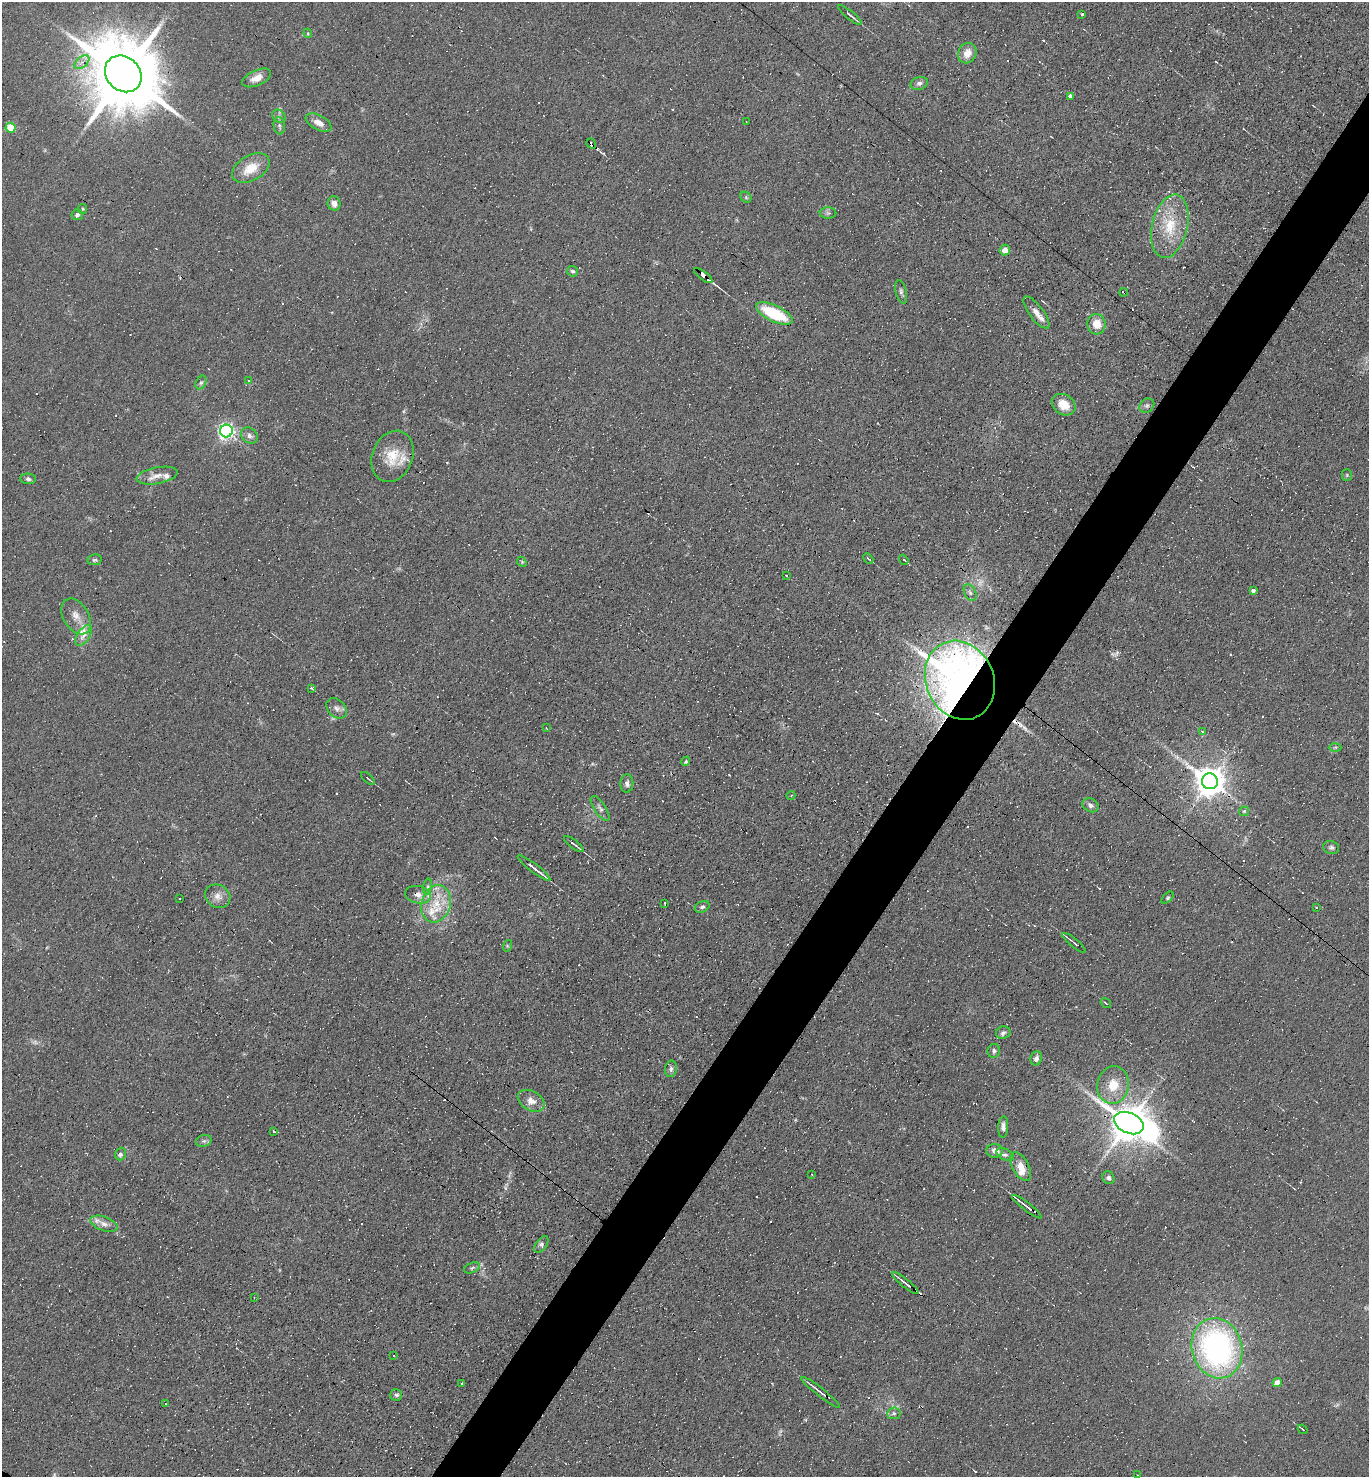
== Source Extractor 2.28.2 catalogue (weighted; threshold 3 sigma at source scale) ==
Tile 10 of 4 x 4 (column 2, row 3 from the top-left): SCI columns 1515-2881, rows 1476-2950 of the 5904 x 5899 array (HDU 1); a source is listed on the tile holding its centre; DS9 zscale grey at full resolution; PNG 1371 x 1479 px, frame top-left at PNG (2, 2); each listed source drawn as its Kron ellipse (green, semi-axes under 4 px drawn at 4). Shown black and unused: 5% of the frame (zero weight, under 4 of 8 exposures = <1% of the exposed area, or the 3 px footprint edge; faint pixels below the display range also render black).
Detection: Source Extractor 2.28.2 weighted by HDU 2 'WHT'; one run over the whole footprint, this tile lists its part. Background 0.0782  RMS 0.0066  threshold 0.0268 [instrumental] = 3 sigma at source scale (4.09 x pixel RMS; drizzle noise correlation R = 1.36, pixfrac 0.8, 0.05/0.05 arcsec/px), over >= 5 px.
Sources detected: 186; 3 too faint to see at this stretch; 67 cosmic-ray / hot-pixel residue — neither listed nor drawn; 6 inside a brighter listed object's ellipse — not listed separately; the other 110 listed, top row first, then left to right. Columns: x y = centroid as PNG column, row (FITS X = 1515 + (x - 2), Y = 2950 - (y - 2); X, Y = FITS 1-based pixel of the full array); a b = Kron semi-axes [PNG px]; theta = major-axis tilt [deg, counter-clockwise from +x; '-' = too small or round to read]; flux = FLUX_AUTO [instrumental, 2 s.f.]
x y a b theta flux
1082 14 3 3 - 5.9
850 15 15 3 -39 2.5
308 33 4 4 - 0.65
967 53 10 9 - 6.6
82 62 9 5 40 3.1
123 74 20 16 -44 7800
257 78 15 7 24 5.9
919 83 9 6 18 2.3
1070 96 3 3 - 51
279 116 7 6 - 1.6
746 122 2 2 - 0.41
318 123 14 7 -28 5.1
279 126 9 5 -80 1.6
11 128 5 5 - 20
591 143 5 3 - 41
251 168 20 12 30 12
746 197 6 5 - 0.9
334 203 7 6 - 3.3
83 209 5 4 - 0.74
828 213 8 6 0 1.6
77 215 6 5 - 1.7
1170 226 32 18 77 23
1005 250 5 5 - 5.5
572 271 5 5 - 1.2
703 276 11 3 -36 39
901 292 12 5 -75 1.8
1124 292 4 3 - 23
774 313 20 8 -26 34
1036 313 19 7 -53 5.4
1096 324 10 9 - 7.6
248 380 3 2 - 0.42
201 383 7 5 62 1.3
1064 405 13 10 -35 9.6
1147 406 8 6 36 1.8
226 431 6 6 - 200
249 436 9 7 -42 2.8
393 456 26 20 68 16
1347 475 5 5 - 0.81
157 476 21 8 11 5.8
28 479 8 5 -2 1.6
868 559 6 3 -44 1.1
95 560 7 5 10 1.2
904 560 5 3 - 0.73
522 562 5 4 - 0.7
786 575 3 2 - 0.39
1253 590 4 3 - 1.7
970 593 9 5 -63 1.9
76 616 19 12 -58 7.3
84 636 12 6 57 4
960 680 40 34 -66 590
311 688 3 3 - 1.3
337 708 12 8 -44 3.1
546 728 2 2 - 0.34
1202 731 4 2 - 0.39
1335 747 6 4 2 0.95
686 761 5 4 - 1.1
368 778 8 2 -42 0.74
1210 781 8 8 - 1000
627 783 9 6 86 2.3
791 795 4 3 - 0.5
1090 805 8 6 -30 2.3
600 808 14 5 -56 2.3
1244 811 5 4 - 0.88
574 844 12 2 -38 2.7
1331 848 8 6 -14 1.5
534 868 20 2 -38 6
428 887 8 4 82 1.4
418 895 13 8 -11 4.5
218 896 13 11 -32 5
1167 898 7 4 44 1
179 899 3 2 - 0.68
665 903 4 2 - 0.47
436 904 19 14 73 16
702 907 8 5 24 1.5
1316 907 3 3 - 0.76
1074 943 15 3 -40 1.6
507 946 6 4 73 0.72
1106 1003 5 2 - 0.6
1003 1033 7 6 - 1.8
994 1051 7 6 - 1.7
1036 1058 7 5 71 2.9
671 1069 8 6 81 1.8
1113 1085 19 16 81 13
531 1101 14 9 -29 5
1129 1123 15 10 -24 1800
1003 1127 11 5 86 2.9
274 1131 3 3 - 1.6
204 1141 8 5 18 1.5
994 1151 8 6 0 3.1
121 1154 6 5 - 1.8
1005 1154 9 5 -26 2
1021 1167 16 8 -61 7.6
812 1174 3 2 - 0.89
1108 1178 7 6 - 1.9
1027 1207 18 3 -38 4.8
104 1224 14 7 -20 4
541 1244 9 5 54 1.8
472 1268 8 5 22 1.3
905 1283 16 3 -39 2.7
254 1297 2 2 - 0.46
1217 1348 30 25 -74 170
394 1355 3 3 - 2
1277 1382 5 4 - 4.4
461 1383 2 2 - 0.71
821 1392 24 3 -38 4.6
396 1395 6 6 - 1.3
165 1404 3 2 - 0.43
894 1413 6 5 - 1.5
1303 1429 5 2 - 0.83
1137 1475 3 2 - 0.41
Overlapping masked pixels (flux is a lower limit): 9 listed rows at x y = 123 74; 591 143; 1170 226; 703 276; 1124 292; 960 680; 418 895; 1129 1123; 821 1392